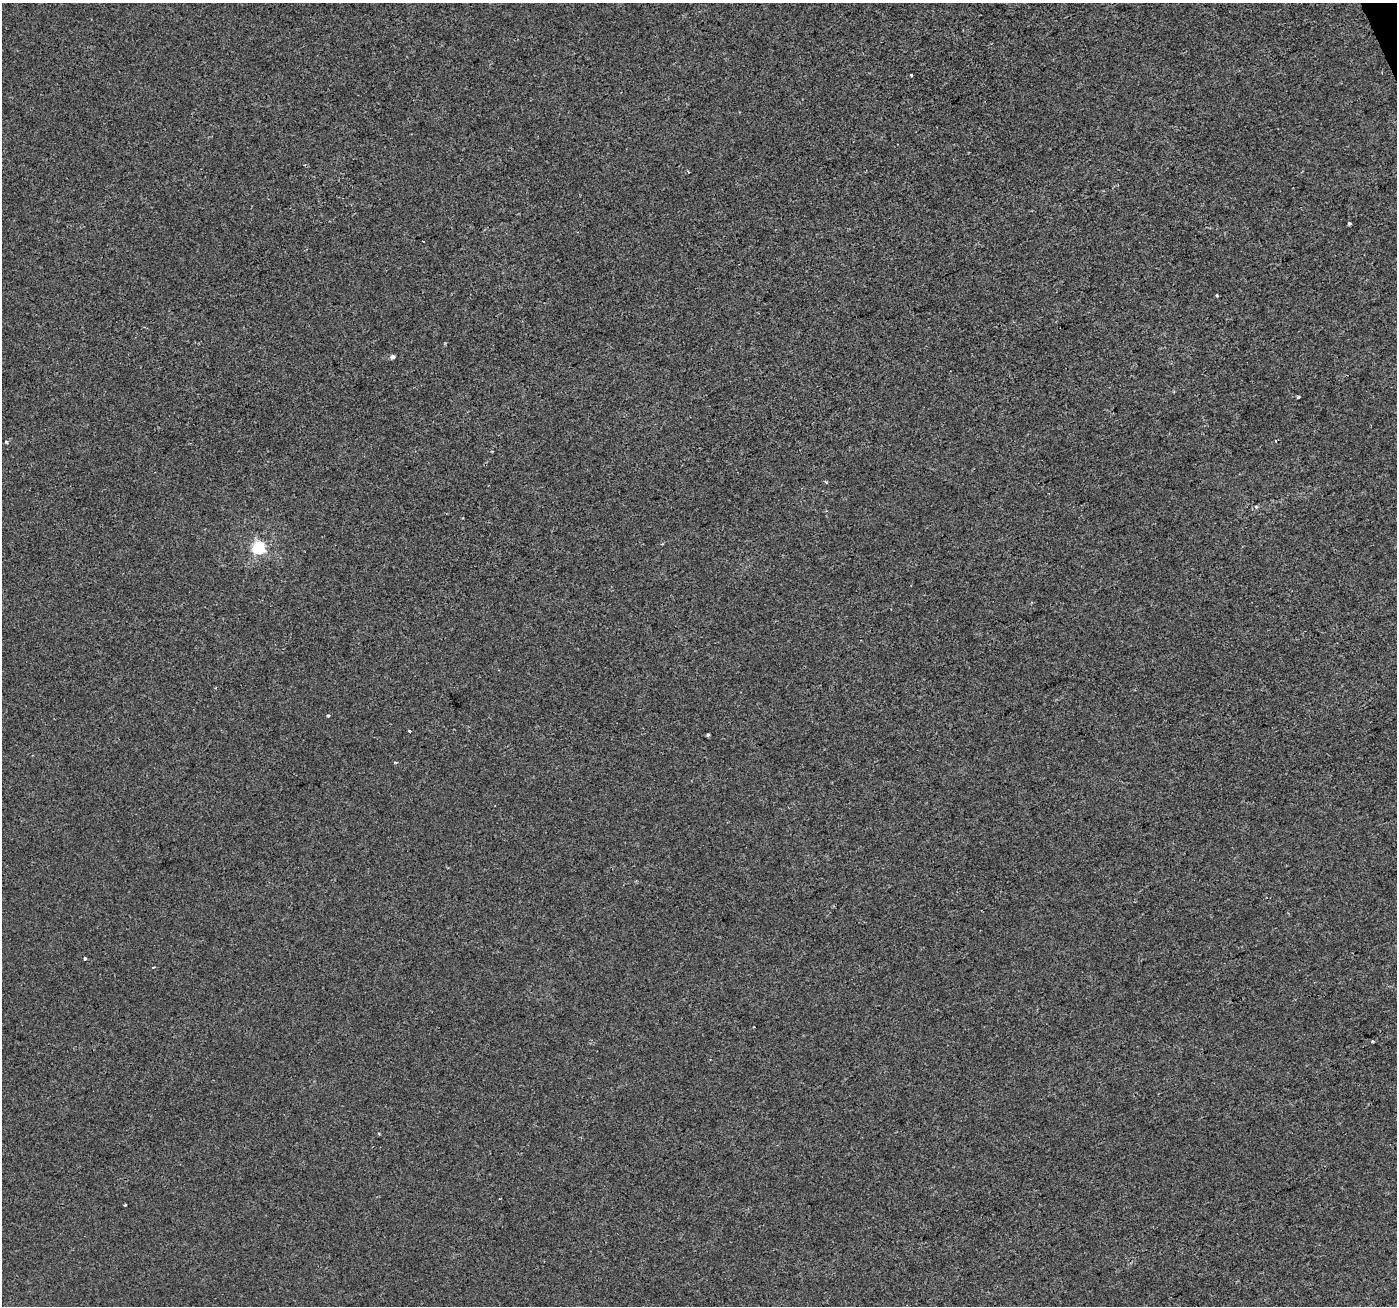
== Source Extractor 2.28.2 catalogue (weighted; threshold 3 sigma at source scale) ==
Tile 10 of 4 x 4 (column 2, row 3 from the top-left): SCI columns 1398-2792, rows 1443-2746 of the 5583 x 5434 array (HDU 1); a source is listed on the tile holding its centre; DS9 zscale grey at full resolution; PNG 1399 x 1308 px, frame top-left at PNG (2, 3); no overlay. Shown black and unused: <1% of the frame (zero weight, under 2 of 3 exposures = <1% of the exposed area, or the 3 px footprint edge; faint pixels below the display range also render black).
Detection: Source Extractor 2.28.2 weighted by HDU 2 'WHT'; one run over the whole footprint, this tile lists its part. Background -2.91e-04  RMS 0.0028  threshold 0.0126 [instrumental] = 3 sigma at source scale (4.5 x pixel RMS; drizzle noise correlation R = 1.50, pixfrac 1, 0.0396/0.0396 arcsec/px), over >= 5 px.
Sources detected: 17; all 17 listed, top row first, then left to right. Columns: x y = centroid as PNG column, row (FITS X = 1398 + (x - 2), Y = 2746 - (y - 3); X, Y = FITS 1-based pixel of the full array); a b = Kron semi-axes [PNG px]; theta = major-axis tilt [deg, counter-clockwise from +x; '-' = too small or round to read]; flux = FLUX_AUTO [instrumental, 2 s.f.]
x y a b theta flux
911 75 3 3 - 1.2
1349 224 3 3 - 0.67
1217 295 3 3 - 0.31
392 357 5 4 - 0.94
1298 397 3 3 - 0.68
1276 441 3 3 - 0.45
6 442 4 3 - 0.36
825 481 5 3 - 0.29
258 548 6 6 - 38
328 716 3 3 - 0.38
410 731 4 3 - 0.47
708 735 4 3 - 0.38
395 762 4 4 - 0.31
85 958 3 3 - 1.6
154 967 4 2 - 0.23
1373 1041 3 3 - 0.28
125 1205 3 3 - 0.46